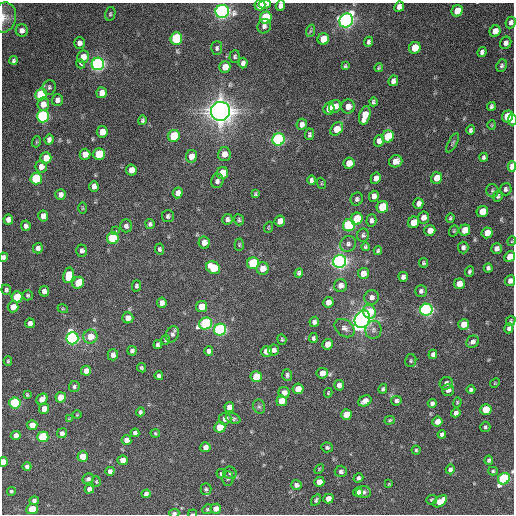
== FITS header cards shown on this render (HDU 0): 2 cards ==
NAXIS1  =                  512 / Axis length
NAXIS2  =                  512 / Axis length

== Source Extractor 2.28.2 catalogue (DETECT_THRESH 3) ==
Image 512 x 512 px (HDU 0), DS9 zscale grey, 1 PNG px = 1 image px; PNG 516 x 516 px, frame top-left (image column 1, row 512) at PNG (2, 3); each listed source drawn as its Kron ellipse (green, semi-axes under 4 px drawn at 4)
Background 1060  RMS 33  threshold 100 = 3 sigma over >= 5 px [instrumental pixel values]
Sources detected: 274; all 274 listed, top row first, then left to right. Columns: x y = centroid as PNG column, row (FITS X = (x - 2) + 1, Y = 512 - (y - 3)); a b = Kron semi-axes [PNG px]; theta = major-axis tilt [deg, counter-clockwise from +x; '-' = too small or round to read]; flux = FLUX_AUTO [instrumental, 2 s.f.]
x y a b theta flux
265 4 6 3 6 1.7e+04
260 5 5 5 - 4.7e+04
280 6 5 4 - 9.2e+03
399 7 5 4 - 1.2e+04
222 11 7 6 - 1.2e+06
457 11 6 5 - 3.9e+04
110 14 7 5 77 3.4e+03
4 17 15 12 77 1.9e+04
266 18 6 6 - 2.1e+05
346 20 7 6 - 1.2e+06
511 22 6 5 - 7.0e+03
264 26 7 6 - 7.7e+03
22 30 6 6 - 9.8e+03
310 31 6 4 70 3.9e+03
495 31 6 5 - 2.4e+04
176 38 6 6 - 2.1e+05
323 39 6 5 - 4.4e+04
369 42 5 4 - 5.3e+03
79 43 6 5 - 9.9e+03
506 43 6 5 - 9.2e+03
217 48 7 5 87 5.1e+03
415 48 6 5 - 6.0e+04
482 52 5 4 - 6.2e+03
235 56 6 5 - 4.1e+03
83 57 6 6 - 2.0e+04
14 60 4 4 - 4.2e+03
243 63 5 4 - 9.1e+03
80 64 5 3 - 6.1e+03
98 64 6 6 - 1.0e+06
345 66 4 3 - 3.2e+03
502 66 6 5 - 4.9e+03
225 67 6 5 - 2.6e+04
379 68 4 3 - 2.6e+03
393 81 5 4 - 8.4e+03
49 87 7 6 - 5.1e+03
102 93 5 5 - 2.0e+04
41 94 6 5 - 1.9e+05
57 100 6 5 - 9.5e+03
373 102 4 3 - 3.9e+03
43 104 6 6 - 2.1e+04
335 106 7 5 55 1.5e+04
348 106 7 6 - 1.6e+04
491 106 4 4 - 4.9e+03
329 109 6 5 - 3.2e+04
220 111 9 9 - 2.8e+06
365 115 9 5 73 3.9e+04
43 116 6 6 - 6.5e+05
508 116 6 5 - 8.9e+04
142 120 5 4 - 3.7e+03
512 120 5 3 - 3.1e+04
302 124 6 5 - 1.2e+04
492 125 4 4 - 2.3e+03
337 129 7 5 50 3.5e+04
471 130 5 4 - 5.3e+03
102 132 6 5 - 3.1e+04
310 134 6 4 87 4.5e+03
174 136 6 5 - 1.1e+05
388 136 6 5 - 9.1e+04
278 139 6 6 - 6.3e+05
49 140 5 4 - 9.2e+03
379 141 6 5 - 1.1e+04
36 142 5 3 - 2.2e+03
453 143 11 3 60 3.6e+03
85 154 5 5 - 2.2e+04
99 154 6 5 - 1.1e+05
224 154 7 6 - 1.9e+04
191 156 6 5 - 2.0e+04
484 157 4 4 - 4.8e+03
46 158 5 5 - 3.1e+04
396 161 7 6 - 1.6e+04
349 163 6 5 - 2.5e+04
41 167 6 5 - 1.5e+04
512 167 5 3 - 4.2e+04
131 170 5 5 - 1.9e+04
222 173 6 5 - 5.0e+04
36 178 6 5 - 2.0e+05
376 178 6 5 - 1.6e+04
437 178 6 5 - 2.6e+04
312 180 5 4 - 6.3e+03
217 181 7 6 - 7.0e+03
321 183 5 3 - 2.1e+03
94 186 5 4 - 1.1e+04
506 189 6 6 - 6.0e+03
492 191 7 6 - 4.6e+03
178 193 5 5 - 1.3e+04
60 194 5 5 - 1.0e+04
255 194 4 3 - 3.1e+03
374 196 5 5 - 1.2e+04
498 196 6 5 - 3.6e+03
357 199 6 6 - 5.3e+03
418 203 5 5 - 1.1e+04
382 207 6 5 - 1.2e+05
82 208 6 4 -89 2.6e+03
482 211 6 5 - 4.9e+04
43 216 5 5 - 1.9e+04
168 216 6 6 - 5.1e+03
423 217 6 5 - 1.5e+04
450 218 5 4 - 3.1e+03
227 219 5 5 - 6.6e+03
357 219 6 5 - 7.5e+04
8 220 5 4 - 1.3e+04
239 220 6 5 - 3.5e+03
371 220 6 5 - 7.0e+03
280 221 5 5 - 1.7e+04
414 222 6 5 - 3.6e+04
150 224 5 4 - 5.2e+03
349 225 6 6 - 3.7e+05
26 226 5 4 - 7.5e+03
126 226 6 5 - 6.8e+03
269 227 5 3 - 2.0e+03
116 230 3 2 - 1.0e+04
430 230 5 5 - 2.0e+04
465 230 6 5 - 3.3e+04
454 231 6 4 69 2.8e+03
487 233 5 5 - 2.7e+04
363 235 6 6 - 4.9e+03
113 238 6 6 - 1.8e+05
512 241 5 3 - 1.8e+03
204 243 6 5 - 1.8e+04
348 244 8 7 - 7.7e+03
239 245 6 4 -90 2.8e+03
365 247 4 4 - 3.5e+03
463 247 6 5 - 6.6e+03
38 248 5 5 - 9.8e+03
160 249 5 4 - 4.8e+03
496 249 5 5 - 9.5e+03
82 251 6 5 - 7.1e+03
378 251 4 4 - 4.0e+03
4 257 4 4 - 5.4e+03
510 257 5 5 - 2.9e+04
340 261 7 6 - 1.4e+06
253 263 6 6 - 2.1e+05
423 263 5 4 - 3.5e+03
213 268 7 6 - 7.8e+04
488 268 4 4 - 5.1e+03
263 269 6 6 - 2.5e+04
469 271 5 4 - 4.1e+03
299 273 4 4 - 4.6e+03
363 273 5 5 - 2.1e+04
68 275 8 5 78 6.4e+04
403 277 5 5 - 8.0e+03
510 281 5 5 - 1.0e+04
78 283 6 5 - 5.3e+04
459 284 5 5 - 2.4e+04
340 285 6 6 - 1.2e+04
137 286 6 4 75 4.3e+03
6 290 5 5 - 4.8e+03
44 291 5 4 - 1.3e+04
421 291 6 5 - 6.2e+03
28 295 5 5 - 3.7e+03
17 297 5 5 - 1.2e+05
372 297 7 7 - 9.6e+03
328 302 5 5 - 1.6e+04
162 303 5 4 - 1.1e+04
13 307 5 5 - 2.6e+04
202 307 5 5 - 3.7e+04
63 309 5 3 - 2.3e+03
426 310 6 6 - 8.8e+05
369 312 7 6 - 6.8e+04
128 318 5 5 - 1.3e+04
362 319 9 7 57 1.9e+06
511 321 5 4 - 3.3e+03
314 322 5 4 - 8.0e+03
30 323 5 5 - 1.1e+04
206 324 6 6 - 3.7e+05
464 324 5 5 - 3.3e+04
345 328 11 8 -38 1.1e+04
509 328 5 4 - 5.2e+03
220 330 6 6 - 6.8e+05
373 330 9 8 - 8.8e+03
172 334 8 6 66 6.3e+03
90 337 7 7 - 3.4e+04
72 338 6 6 - 8.4e+05
313 338 5 4 - 4.5e+03
282 339 5 4 - 2.9e+03
165 340 5 3 - 2.6e+03
473 342 6 5 - 8.7e+03
328 344 5 5 - 2.3e+04
158 345 4 4 - 5.2e+03
274 350 5 5 - 8.9e+03
132 351 5 4 - 5.8e+03
209 351 4 4 - 6.7e+03
266 351 5 5 - 1.8e+04
433 354 5 4 - 7.2e+03
113 355 5 5 - 1.1e+04
8 361 5 4 - 2.9e+03
411 361 6 5 - 4.0e+03
141 368 5 4 - 3.7e+03
86 371 5 5 - 1.7e+04
322 373 5 5 - 2.5e+04
287 375 6 5 - 5.3e+03
159 376 4 4 - 6.1e+03
256 377 5 5 - 5.8e+04
446 383 6 6 - 8.5e+03
495 383 5 4 - 2.1e+03
339 385 5 5 - 1.1e+04
74 387 5 5 - 4.6e+03
298 389 5 5 - 3.2e+04
383 389 5 4 - 4.0e+03
448 390 6 6 - 1.1e+04
471 390 4 4 - 4.2e+03
284 393 6 5 - 1.5e+04
328 393 5 3 - 2.1e+03
27 395 3 3 - 2.2e+03
61 397 5 5 - 3.5e+04
42 399 6 5 - 2.0e+04
282 401 5 5 - 3.3e+04
365 401 7 5 27 1.6e+04
396 401 5 4 - 5.2e+03
457 402 5 4 - 2.6e+03
15 403 5 5 - 3.2e+05
432 403 4 4 - 6.0e+03
229 407 5 5 - 1.3e+04
259 407 7 6 - 5.4e+03
44 409 5 5 - 1.8e+04
486 409 5 5 - 7.4e+04
140 412 4 4 - 3.9e+03
456 413 4 4 - 7.9e+03
346 414 5 5 - 3.7e+04
77 415 5 3 - 1.8e+03
233 418 7 5 -23 5.3e+03
69 419 3 3 - 1.5e+03
225 419 6 6 - 1.1e+04
390 420 5 4 - 2.6e+03
437 422 5 5 - 1.8e+04
32 425 5 5 - 2.5e+04
220 427 5 5 - 6.1e+04
485 427 5 5 - 3.7e+03
62 433 5 5 - 7.2e+03
135 433 4 4 - 6.5e+03
155 433 5 4 - 2.6e+03
442 434 4 4 - 5.7e+03
16 435 5 4 - 1.4e+04
43 437 5 5 - 2.2e+05
126 440 5 5 - 1.4e+04
205 447 5 5 - 1.2e+04
327 447 6 5 - 4.2e+03
416 450 4 4 - 3.0e+03
83 456 5 5 - 4.5e+04
123 460 5 5 - 1.9e+04
489 460 4 4 - 4.0e+03
3 462 5 4 - 2.2e+04
27 466 4 4 - 6.0e+03
319 469 6 3 46 2.2e+03
450 469 5 4 - 7.3e+03
110 471 4 4 - 8.7e+03
341 471 6 5 - 5.6e+03
493 471 5 4 - 3.4e+03
230 473 6 6 - 5.7e+03
221 474 5 4 - 3.6e+03
358 478 5 4 - 5.3e+03
88 479 6 5 - 6.3e+03
228 479 7 5 89 4.3e+03
504 479 6 5 - 3.5e+05
96 482 5 4 - 2.2e+03
319 482 5 5 - 2.0e+04
389 484 3 3 - 1.8e+03
296 485 5 5 - 8.3e+03
89 489 5 4 - 1.2e+04
206 489 6 5 - 4.6e+03
11 491 4 4 - 3.7e+03
358 492 5 4 - 1.0e+04
363 492 7 6 - 6.7e+03
146 494 4 4 - 8.3e+03
328 499 5 4 - 2.0e+04
316 500 6 4 58 4.4e+03
431 500 5 5 - 3.3e+03
34 501 5 4 - 6.1e+03
440 501 8 5 35 3.7e+04
32 509 6 5 - 8.2e+04
207 509 5 4 - 2.7e+03
216 509 5 5 - 1.7e+04
174 513 5 3 - 4.3e+03
193 514 4 2 - 2.0e+03
At the frame edge (FLAGS 8, measured only in part): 13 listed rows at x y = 260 5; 280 6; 4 17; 511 22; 512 120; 512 167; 4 257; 510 257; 510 281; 3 462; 504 479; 174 513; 193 514